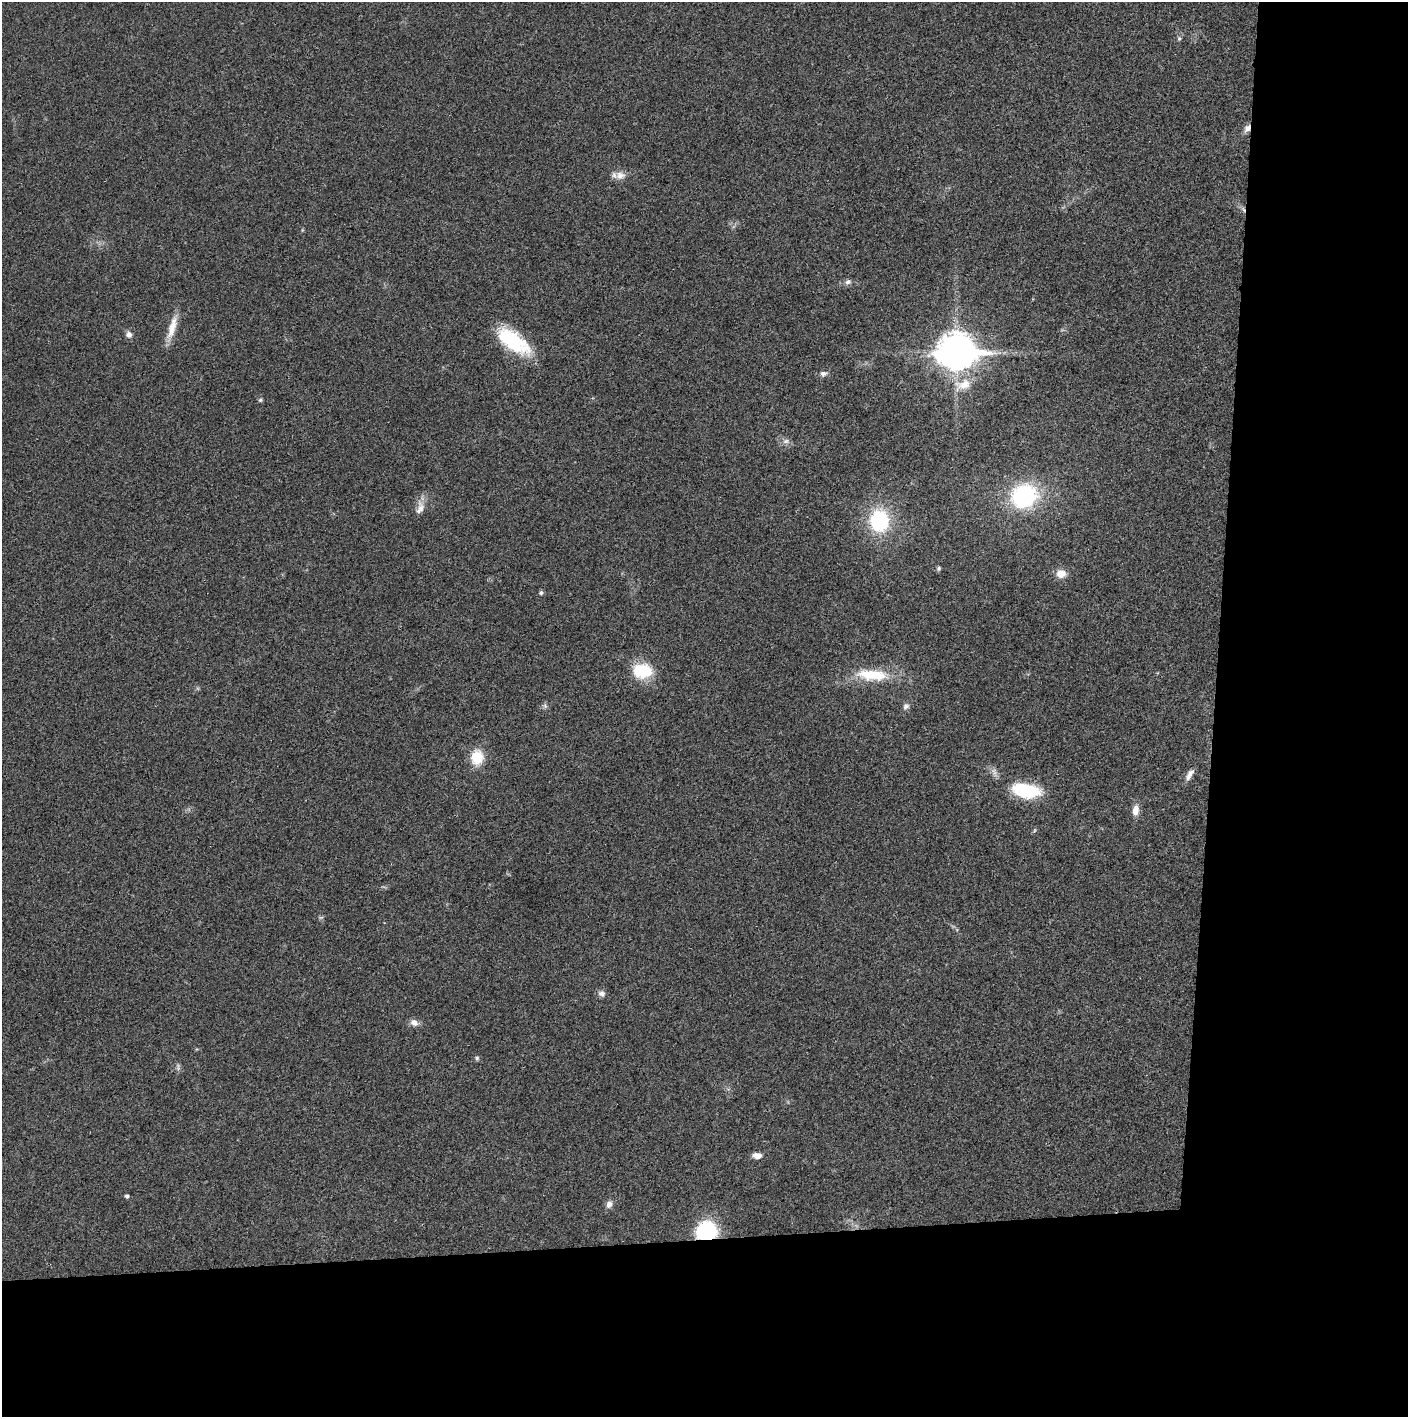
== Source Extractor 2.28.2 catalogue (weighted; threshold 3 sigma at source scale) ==
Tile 9 of 3 x 3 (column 3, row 3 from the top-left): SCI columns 2816-4221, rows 3-1417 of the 4222 x 4247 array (HDU 1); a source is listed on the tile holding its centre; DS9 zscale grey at full resolution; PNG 1410 x 1419 px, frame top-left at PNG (2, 2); no overlay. Shown black and unused: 24% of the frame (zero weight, under 3 of 4 exposures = <1% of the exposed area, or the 3 px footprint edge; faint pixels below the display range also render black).
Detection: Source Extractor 2.28.2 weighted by HDU 2 'WHT'; one run over the whole footprint, this tile lists its part. Background 0.0191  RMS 0.0041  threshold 0.0184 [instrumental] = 3 sigma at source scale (4.5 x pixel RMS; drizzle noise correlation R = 1.50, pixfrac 1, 0.05/0.05 arcsec/px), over >= 5 px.
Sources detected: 37; all 37 listed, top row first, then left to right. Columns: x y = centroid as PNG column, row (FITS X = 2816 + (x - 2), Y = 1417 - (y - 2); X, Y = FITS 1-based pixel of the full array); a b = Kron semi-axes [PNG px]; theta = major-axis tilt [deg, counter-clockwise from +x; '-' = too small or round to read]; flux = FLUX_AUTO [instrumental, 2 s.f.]
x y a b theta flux
1179 38 6 5 - 0.68
1247 128 10 7 58 2.3
620 175 15 11 -5 3.4
1243 209 8 4 -59 1.1
848 282 9 6 12 1.5
172 328 34 9 74 6.4
129 334 9 8 - 1.8
513 341 40 18 -36 27
957 352 14 11 -5 920
823 373 9 7 -2 1.5
963 385 26 14 17 8.6
260 400 5 5 - 0.65
786 441 10 6 10 1.6
1024 496 23 20 26 49
420 508 21 10 78 3.6
879 521 21 18 -86 31
939 568 6 5 - 0.69
1061 574 12 10 1 4.1
541 593 5 5 - 0.9
642 671 21 14 -3 17
872 675 43 14 -4 17
545 706 8 5 -46 0.83
906 706 8 8 - 1.5
477 757 17 14 86 9.8
1189 775 16 6 59 2.4
1026 790 36 17 -11 20
1136 810 14 8 82 3.3
1035 830 6 3 70 0.49
321 917 7 4 19 0.61
601 994 9 8 - 1.7
414 1022 11 8 -27 2.4
477 1058 6 5 - 0.75
178 1067 11 4 -82 1
757 1155 10 6 -2 2.9
127 1196 4 4 - 0.95
609 1204 10 8 62 1.9
706 1231 19 16 9 29
Overlapping masked pixels (flux is a lower limit): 3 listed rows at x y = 1247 128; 1243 209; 706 1231